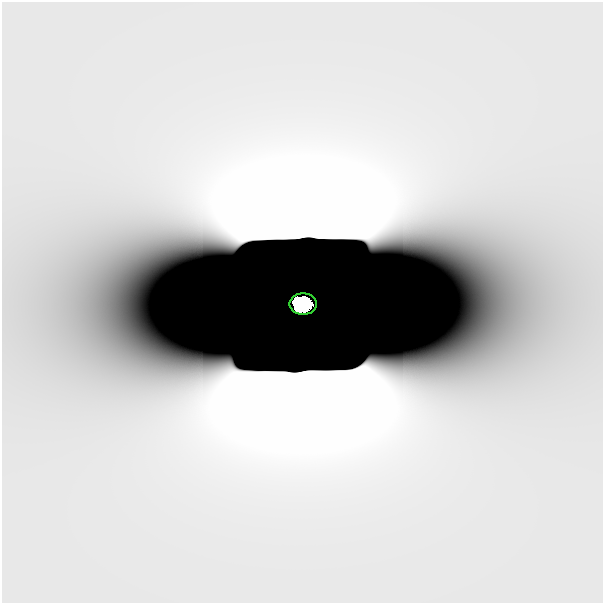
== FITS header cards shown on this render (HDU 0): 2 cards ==
NAXIS1  =                  601
NAXIS2  =                  601

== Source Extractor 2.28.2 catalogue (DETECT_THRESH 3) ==
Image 601 x 601 px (HDU 0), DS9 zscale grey, 1 PNG px = 1 image px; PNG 605 x 605 px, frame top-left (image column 1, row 601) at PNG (2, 2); each listed source drawn as its Kron ellipse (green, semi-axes under 4 px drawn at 4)
Background 1.00e-12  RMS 4.1e-12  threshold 1.23e-11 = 3 sigma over >= 5 px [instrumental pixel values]
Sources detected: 3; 2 with non-positive FLUX_AUTO (blend fragments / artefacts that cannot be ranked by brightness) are neither listed nor drawn; the other 1 listed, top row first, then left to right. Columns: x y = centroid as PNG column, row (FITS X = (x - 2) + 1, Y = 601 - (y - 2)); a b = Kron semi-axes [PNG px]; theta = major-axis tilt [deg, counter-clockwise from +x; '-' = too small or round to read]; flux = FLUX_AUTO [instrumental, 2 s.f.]
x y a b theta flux
303 304 14 10 0 9.8
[2 non-positive-flux detections neither listed nor drawn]